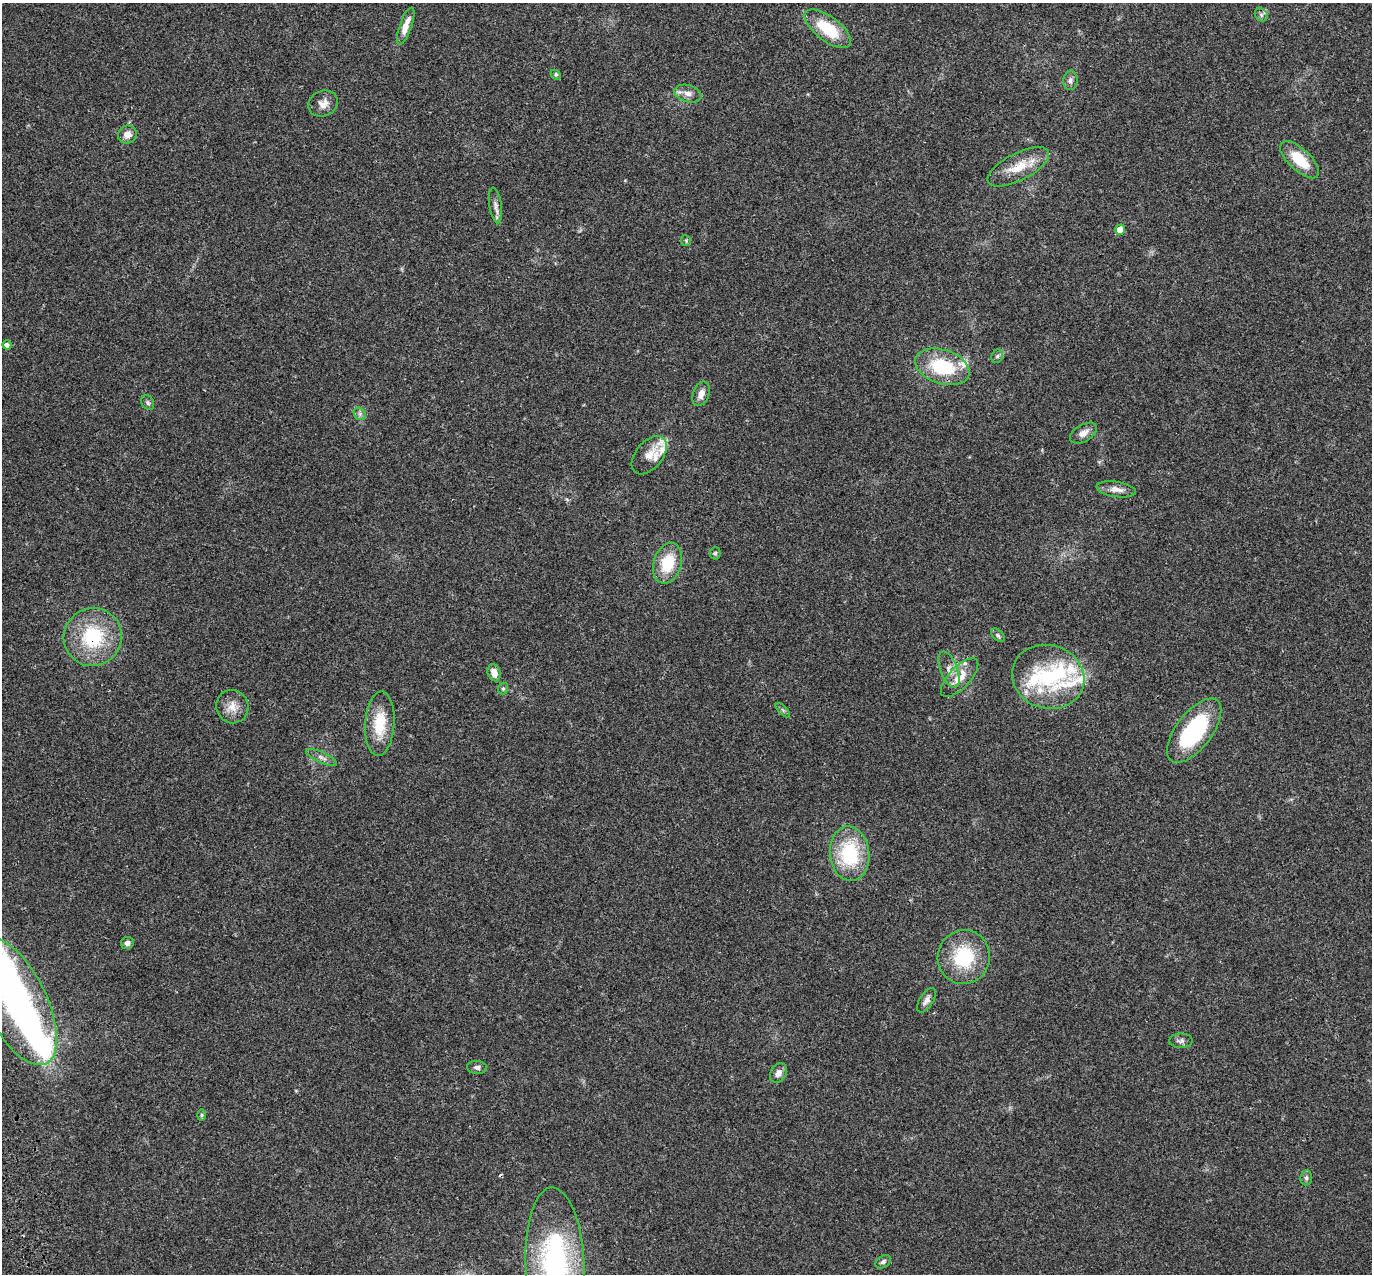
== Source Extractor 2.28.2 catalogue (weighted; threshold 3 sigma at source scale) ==
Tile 7 of 4 x 4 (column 3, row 2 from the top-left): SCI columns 2853-4222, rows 2760-4031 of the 5708 x 5573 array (HDU 1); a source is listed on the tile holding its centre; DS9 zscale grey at full resolution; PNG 1374 x 1276 px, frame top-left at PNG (2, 3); each listed source drawn as its Kron ellipse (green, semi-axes under 4 px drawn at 4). Shown black and unused: <1% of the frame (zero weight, under 3 of 4 exposures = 9% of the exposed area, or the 3 px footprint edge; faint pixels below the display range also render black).
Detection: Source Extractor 2.28.2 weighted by HDU 2 'WHT'; one run over the whole footprint, this tile lists its part. Background 0.0407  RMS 0.0036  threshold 0.0164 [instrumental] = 3 sigma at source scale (4.5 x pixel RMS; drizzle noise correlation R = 1.50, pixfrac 1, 0.0396/0.0396 arcsec/px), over >= 5 px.
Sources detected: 59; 1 inside a brighter object's white glare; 1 cosmic-ray / hot-pixel residue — neither listed nor drawn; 9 inside a brighter listed object's ellipse — not listed separately; the other 48 listed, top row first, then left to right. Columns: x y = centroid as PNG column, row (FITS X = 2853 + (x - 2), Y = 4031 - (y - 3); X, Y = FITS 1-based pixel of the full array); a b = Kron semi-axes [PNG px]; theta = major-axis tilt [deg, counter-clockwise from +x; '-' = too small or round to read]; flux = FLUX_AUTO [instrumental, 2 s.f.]
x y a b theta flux
1261 15 7 6 - 0.98
406 26 19 6 71 3.9
828 29 27 12 -37 15
556 75 6 4 -44 0.52
1070 80 10 7 86 1.3
688 94 14 8 -15 2.5
323 103 15 12 25 3
127 135 9 9 - 2.6
1300 160 24 11 -43 11
1018 167 34 13 27 8.3
495 205 18 6 -82 1.8
1120 230 5 5 - 5.9
686 241 5 5 - 0.49
7 345 4 4 - 1.2
997 356 7 5 67 0.79
942 367 28 17 -18 20
701 394 13 8 70 2.4
148 403 8 6 -58 0.81
360 414 7 5 -46 0.91
1083 433 15 8 31 2.5
649 455 22 13 50 5
1116 489 20 7 -8 2.7
715 553 6 5 - 0.62
668 563 21 14 72 13
998 635 8 5 -46 0.75
93 637 29 29 - 24
949 669 19 8 -69 3.2
494 673 8 6 -73 3.4
1048 677 36 31 -16 28
960 678 24 10 46 5.5
503 689 6 5 - 0.56
232 707 17 16 - 4.3
783 710 9 3 -45 0.64
380 724 32 14 86 12
1194 731 38 18 52 35
321 757 17 5 -24 1.7
850 854 27 19 -84 23
127 943 6 6 - 1.5
964 957 27 26 - 20
927 1000 14 7 58 1.7
15 1001 70 30 -64 110
1181 1041 11 7 1 1.4
477 1067 10 6 -4 1.3
778 1073 10 7 60 2
202 1115 6 4 90 0.46
1306 1178 7 6 - 0.87
883 1262 8 5 33 0.98
555 1266 79 29 -87 76
Overlapping masked pixels (flux is a lower limit): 1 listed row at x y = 93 637
Isophote crosses this tile's border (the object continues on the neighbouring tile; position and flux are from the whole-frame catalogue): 2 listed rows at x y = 15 1001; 555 1266